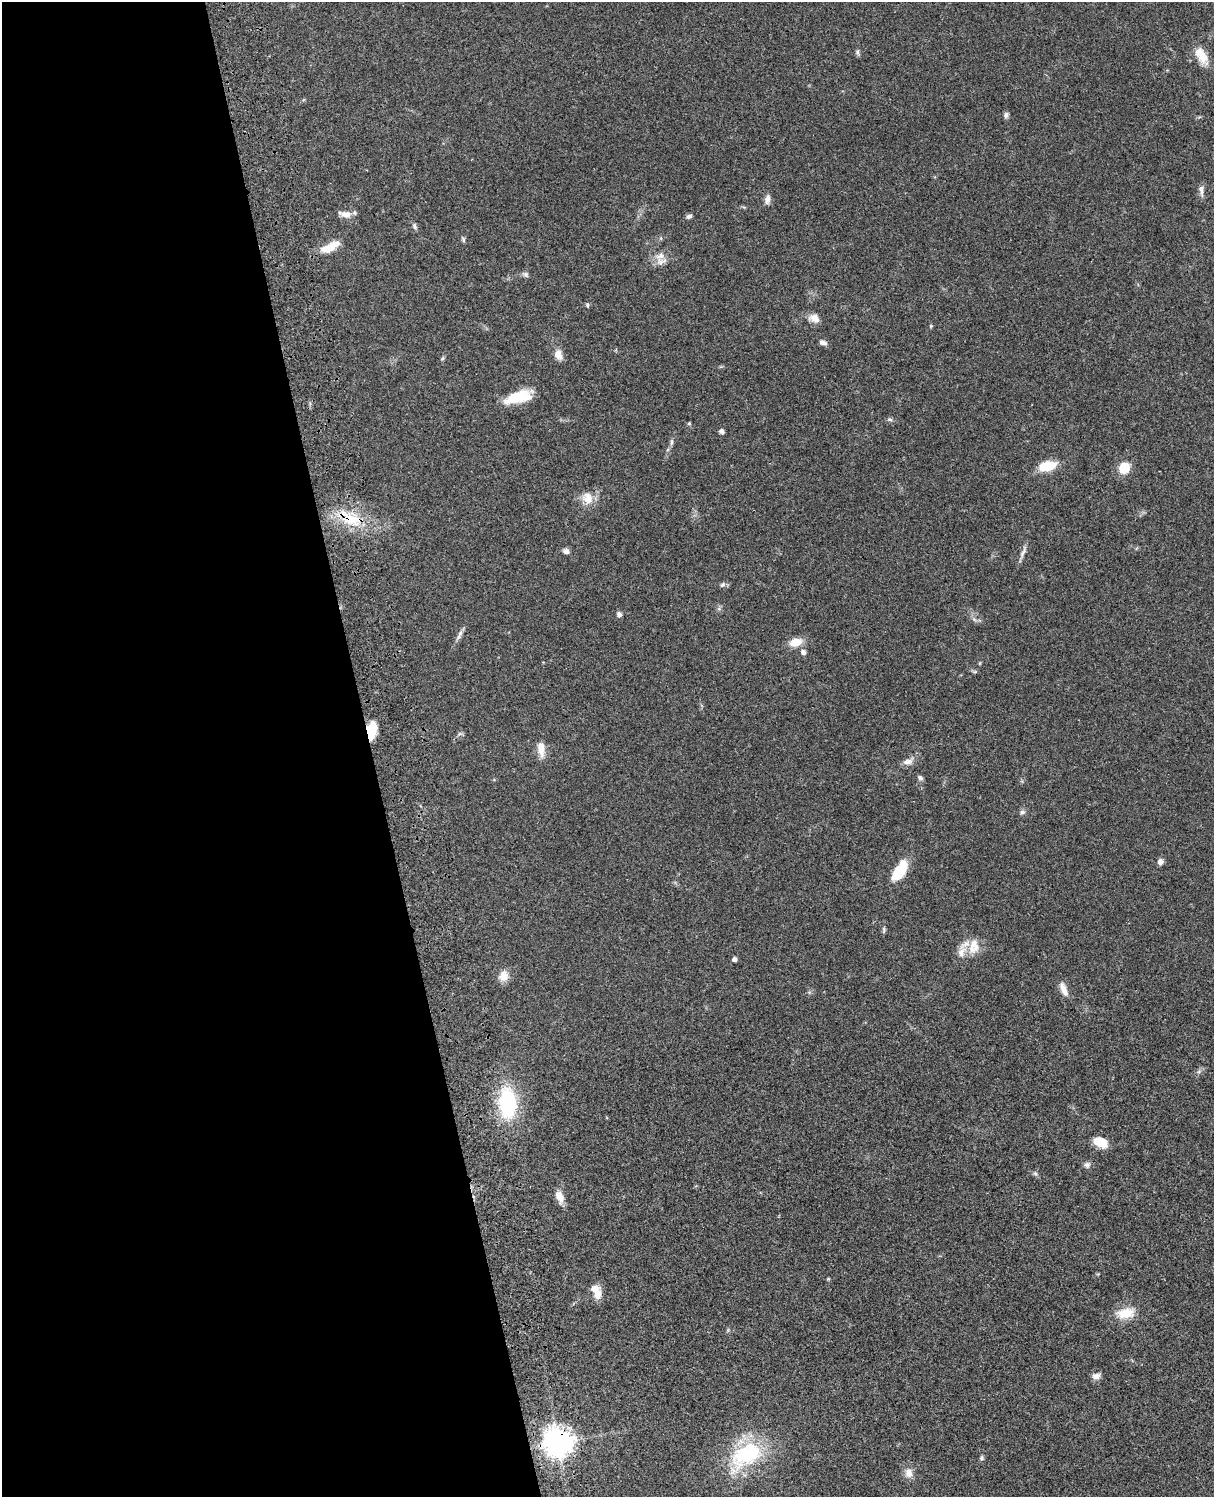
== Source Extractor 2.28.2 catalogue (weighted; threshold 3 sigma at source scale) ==
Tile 5 of 4 x 3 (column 1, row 2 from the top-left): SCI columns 121-1332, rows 1774-3268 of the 5087 x 4929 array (HDU 1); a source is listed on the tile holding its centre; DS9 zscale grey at full resolution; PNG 1216 x 1499 px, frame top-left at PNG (2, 2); no overlay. Shown black and unused: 31% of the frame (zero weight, under 3 of 4 exposures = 6% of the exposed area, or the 3 px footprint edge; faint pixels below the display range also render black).
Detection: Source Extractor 2.28.2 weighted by HDU 2 'WHT'; one run over the whole footprint, this tile lists its part. Background 0.0756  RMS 0.0057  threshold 0.0257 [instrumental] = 3 sigma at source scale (4.5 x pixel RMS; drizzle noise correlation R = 1.50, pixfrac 1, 0.05/0.05 arcsec/px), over >= 5 px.
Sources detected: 65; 4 inside a brighter listed object's ellipse — not listed separately; the other 61 listed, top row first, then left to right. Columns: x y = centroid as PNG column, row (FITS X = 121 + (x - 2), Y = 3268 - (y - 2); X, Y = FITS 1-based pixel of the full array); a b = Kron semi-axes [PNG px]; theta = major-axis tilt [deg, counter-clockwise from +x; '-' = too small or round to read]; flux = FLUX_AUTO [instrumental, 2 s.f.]
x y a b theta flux
857 52 8 5 -84 1.1
1201 55 24 11 -61 8.8
1006 115 8 6 81 1.4
1201 190 17 5 -84 2.3
767 199 13 6 81 2.5
345 214 16 8 -10 4.1
689 216 7 5 19 1.5
414 226 8 6 -72 1.4
463 239 8 4 -65 0.9
327 248 23 11 35 8.8
660 256 16 9 17 5.1
526 275 7 7 - 1.4
587 305 6 4 -73 0.79
814 318 13 10 -29 4.5
931 326 5 4 - 0.62
823 342 10 6 -21 2
558 355 12 8 -74 4.8
443 358 6 4 70 0.77
519 397 30 11 17 18
889 419 8 5 -7 1.1
689 423 5 4 - 0.67
722 431 5 4 - 2.1
671 442 10 4 85 1.3
1047 466 16 8 12 16
1124 468 13 11 50 10
587 498 18 15 -49 7.2
350 519 37 17 -26 22
566 551 8 6 -24 2
1023 552 21 4 68 2.7
722 585 8 5 32 1.3
619 614 6 6 - 1.6
459 635 15 5 66 2.3
795 642 13 9 14 8
803 652 5 5 - 2.1
975 671 6 4 20 0.74
372 730 19 9 81 13
459 734 7 5 11 1.2
541 751 20 8 -82 5.1
908 762 12 8 15 3.6
920 778 7 6 - 1.5
1022 812 7 5 2 1.5
1160 862 7 6 - 2.4
899 871 20 9 58 21
884 930 11 4 90 0.99
974 946 22 14 82 9
734 959 5 5 - 1.6
503 976 14 11 68 5.2
1064 989 19 8 -67 4.7
507 1103 24 14 -86 54
1100 1142 17 11 -24 8.3
1087 1165 8 7 - 1.9
1035 1173 6 5 - 1
560 1197 14 8 -67 5.6
828 1279 4 3 - 0.5
598 1294 15 8 85 5.6
1126 1313 22 13 9 11
1096 1376 10 7 8 3.1
558 1442 9 9 - 700
747 1455 43 24 36 50
981 1458 7 5 82 1
908 1473 14 10 -83 4.2
Overlapping masked pixels (flux is a lower limit): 3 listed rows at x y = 350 519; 372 730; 558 1442